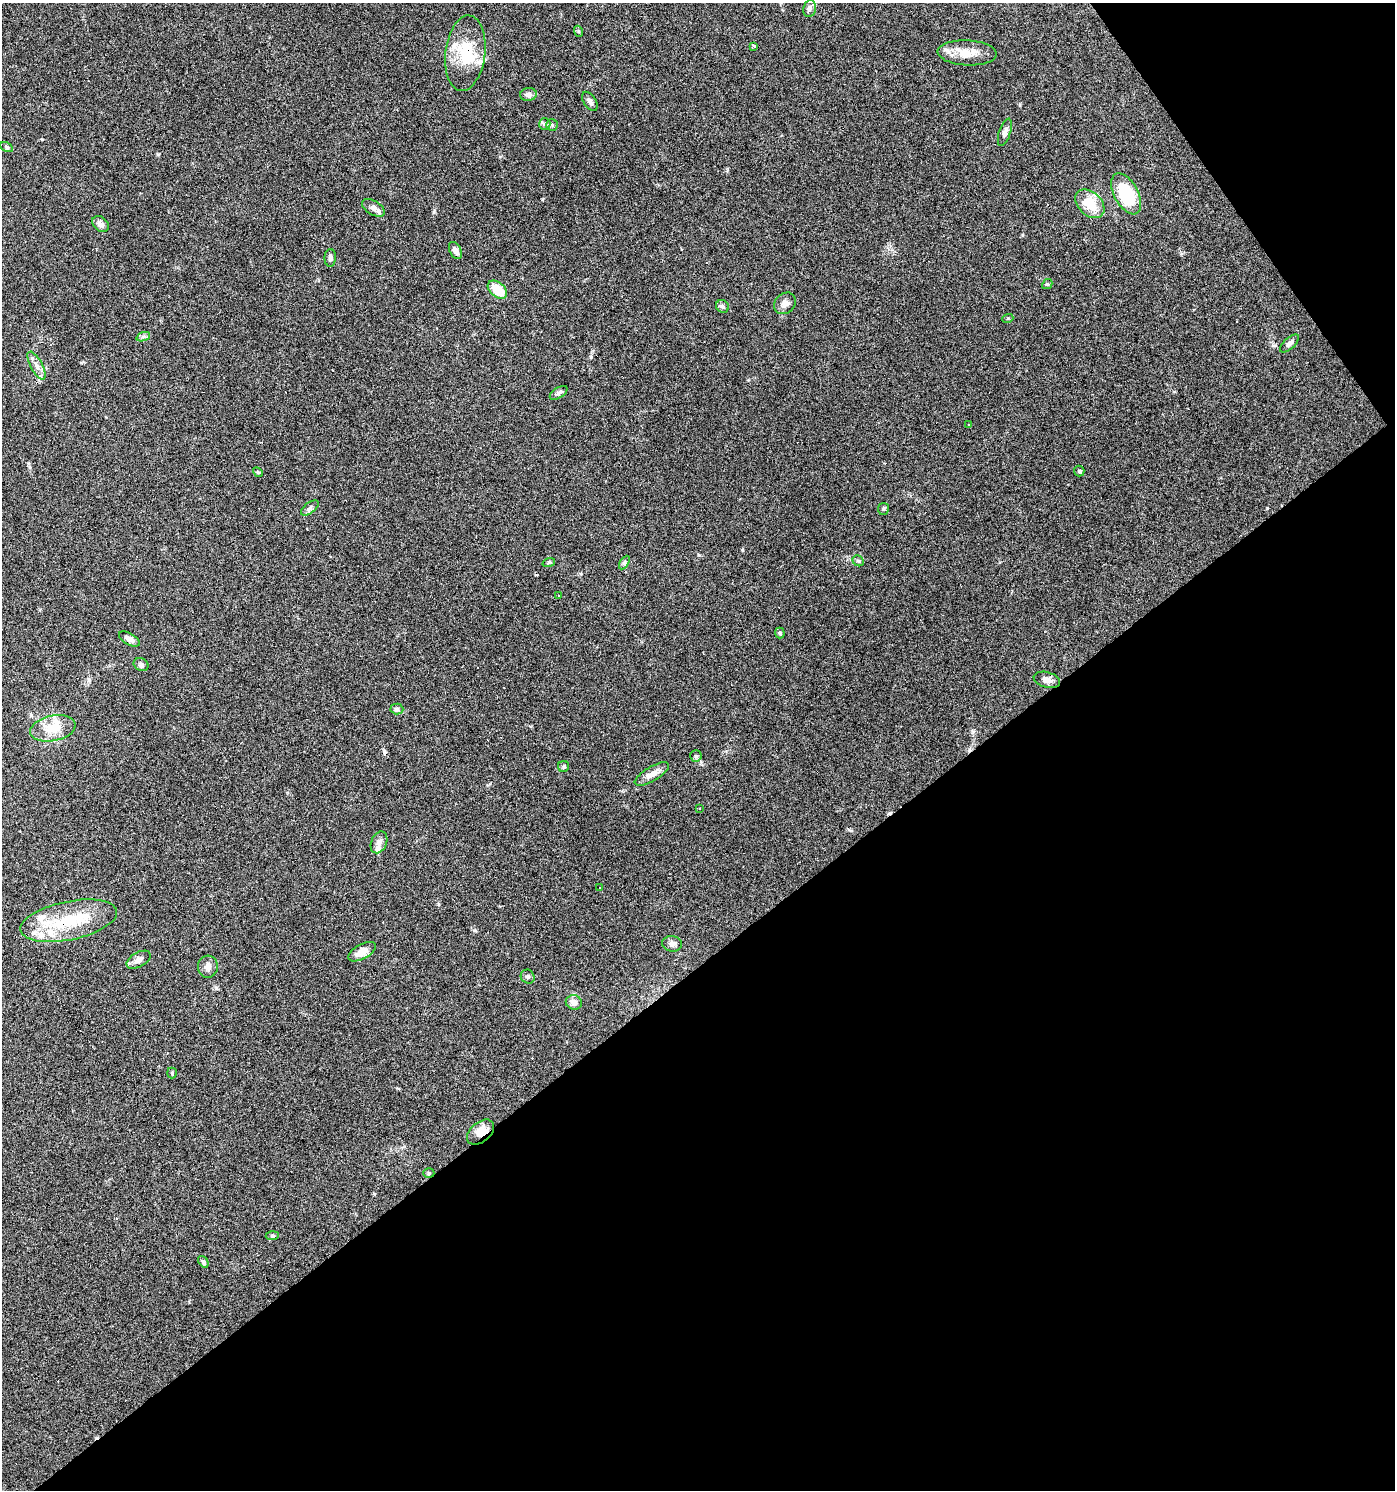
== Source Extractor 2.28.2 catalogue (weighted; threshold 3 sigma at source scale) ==
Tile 12 of 4 x 4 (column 4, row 3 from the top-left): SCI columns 4369-5761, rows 1489-2976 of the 5891 x 5955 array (HDU 1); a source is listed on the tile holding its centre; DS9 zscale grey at full resolution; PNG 1397 x 1492 px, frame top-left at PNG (2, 3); each listed source drawn as its Kron ellipse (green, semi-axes under 4 px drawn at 4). Shown black and unused: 38% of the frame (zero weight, under 3 of 6 exposures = <1% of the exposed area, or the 3 px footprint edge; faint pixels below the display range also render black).
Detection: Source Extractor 2.28.2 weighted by HDU 2 'WHT'; one run over the whole footprint, this tile lists its part. Background 0.0616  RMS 0.0035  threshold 0.0143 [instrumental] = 3 sigma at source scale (4.09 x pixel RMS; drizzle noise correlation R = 1.36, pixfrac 0.8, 0.0396/0.0396 arcsec/px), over >= 5 px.
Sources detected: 96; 1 inside a brighter object's white glare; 24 cosmic-ray / hot-pixel residue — neither listed nor drawn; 12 inside a brighter listed object's ellipse — not listed separately; the other 59 listed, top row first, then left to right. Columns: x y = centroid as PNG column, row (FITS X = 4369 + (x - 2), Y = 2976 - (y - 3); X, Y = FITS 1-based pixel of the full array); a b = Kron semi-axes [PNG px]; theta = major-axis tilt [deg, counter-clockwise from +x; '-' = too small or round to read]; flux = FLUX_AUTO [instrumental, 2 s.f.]
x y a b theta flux
809 9 8 6 81 1.1
578 31 5 3 - 0.38
754 46 4 3 - 4
465 53 38 20 83 13
967 53 29 12 -3 5.9
528 94 8 6 11 1.2
590 101 11 6 -56 1
545 124 6 5 - 0.65
552 125 6 5 - 0.64
1005 132 14 5 72 1.3
7 147 7 4 -29 0.55
1126 194 22 12 -62 18
1090 204 17 11 -44 7.7
373 208 12 7 -31 1.7
101 224 9 6 -40 1.5
455 250 9 5 -62 1.6
330 258 9 5 90 0.88
1047 284 6 4 41 0.4
497 290 11 7 -41 7.4
785 303 12 9 44 2
722 306 7 6 - 0.84
1008 318 5 3 - 0.33
143 337 7 4 19 0.66
1289 343 12 5 42 1.1
36 366 15 6 -62 1.8
559 393 10 5 33 0.86
968 425 3 3 - 0.62
1079 471 5 5 - 0.5
258 472 5 4 - 0.42
310 508 10 5 38 0.87
883 509 6 5 - 0.55
858 561 6 5 - 0.56
549 562 6 4 18 0.43
624 563 7 4 59 0.6
558 596 3 3 - 0.64
780 633 5 5 - 0.45
129 639 11 5 -30 1.8
141 665 8 6 -24 0.84
1047 680 13 7 -15 2
397 709 6 5 - 0.64
53 728 23 12 11 6.9
696 756 6 5 - 0.56
564 766 5 5 - 0.56
652 774 19 7 31 2.8
700 809 3 2 - 0.22
379 842 11 7 67 1.7
599 888 2 2 - 0.33
69 921 49 19 12 18
672 944 10 8 -10 1.3
362 952 15 7 29 3.1
139 960 13 7 29 2
208 967 11 10 - 1.8
528 977 7 6 - 0.77
574 1002 8 7 - 2.4
172 1073 5 5 - 0.4
481 1132 15 10 40 4.2
429 1173 5 4 - 0.5
272 1236 7 4 4 0.52
203 1262 6 4 -51 0.82
Overlapping masked pixels (flux is a lower limit): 3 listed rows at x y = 465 53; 69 921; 481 1132
Unlisted compact peaks at least as high as the median listed source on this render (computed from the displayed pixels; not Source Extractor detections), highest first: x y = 434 212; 699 555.